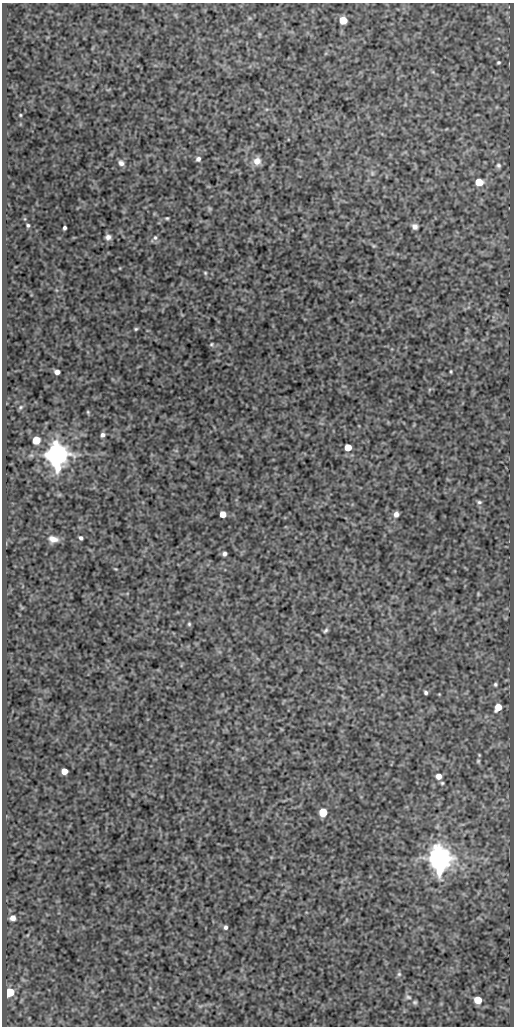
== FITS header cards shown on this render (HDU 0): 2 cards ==
NAXIS1  =                  512
NAXIS2  =                 1024

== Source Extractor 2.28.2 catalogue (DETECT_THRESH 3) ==
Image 512 x 1024 px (HDU 0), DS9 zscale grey, 1 PNG px = 1 image px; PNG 516 x 1028 px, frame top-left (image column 1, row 1024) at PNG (2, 3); no overlay
Background 422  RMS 0.9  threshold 2.69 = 3 sigma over >= 5 px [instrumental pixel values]
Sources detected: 56; all 56 listed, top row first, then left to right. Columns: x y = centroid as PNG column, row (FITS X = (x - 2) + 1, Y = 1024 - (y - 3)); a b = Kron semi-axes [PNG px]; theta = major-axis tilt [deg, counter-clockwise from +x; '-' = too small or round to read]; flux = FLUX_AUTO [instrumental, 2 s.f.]
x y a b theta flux
343 20 5 5 - 1500
259 34 6 4 -72 67
498 62 3 3 - 81
20 115 3 3 - 59
198 159 5 5 - 180
257 161 10 9 - 520
121 163 7 6 - 220
498 165 6 5 - 120
372 173 6 5 - 110
479 182 5 5 - 1400
209 209 7 4 -90 91
167 218 4 3 - 72
28 225 3 3 - 88
415 226 6 5 - 240
64 228 4 3 - 120
108 237 7 6 - 230
155 238 8 6 -90 170
374 246 6 4 -42 77
205 273 5 4 - 72
136 329 5 4 - 83
211 344 5 5 - 86
451 371 3 2 - 61
57 372 5 4 - 330
20 407 7 5 42 110
88 412 5 4 - 69
103 435 5 4 - 180
36 440 5 5 - 1700
348 447 5 5 - 1200
57 454 7 7 - 110000
479 502 6 5 - 100
223 514 5 5 - 740
396 514 5 5 - 300
81 538 4 3 - 120
53 539 12 7 -11 450
225 554 4 4 - 170
116 569 4 2 - 51
478 594 4 4 - 63
189 624 5 4 - 90
326 630 6 4 45 110
495 684 5 5 - 110
426 692 4 3 - 120
439 694 3 3 - 42
498 707 6 5 - 980
478 761 5 5 - 76
64 771 5 5 - 770
439 776 6 6 - 410
442 783 4 4 - 81
323 812 5 5 - 2300
439 858 8 7 - 100000
13 918 5 5 - 350
226 927 5 4 - 150
399 974 6 6 - 110
10 992 6 5 - 2900
408 997 9 5 -23 140
478 1000 5 5 - 1500
415 1002 6 5 - 100